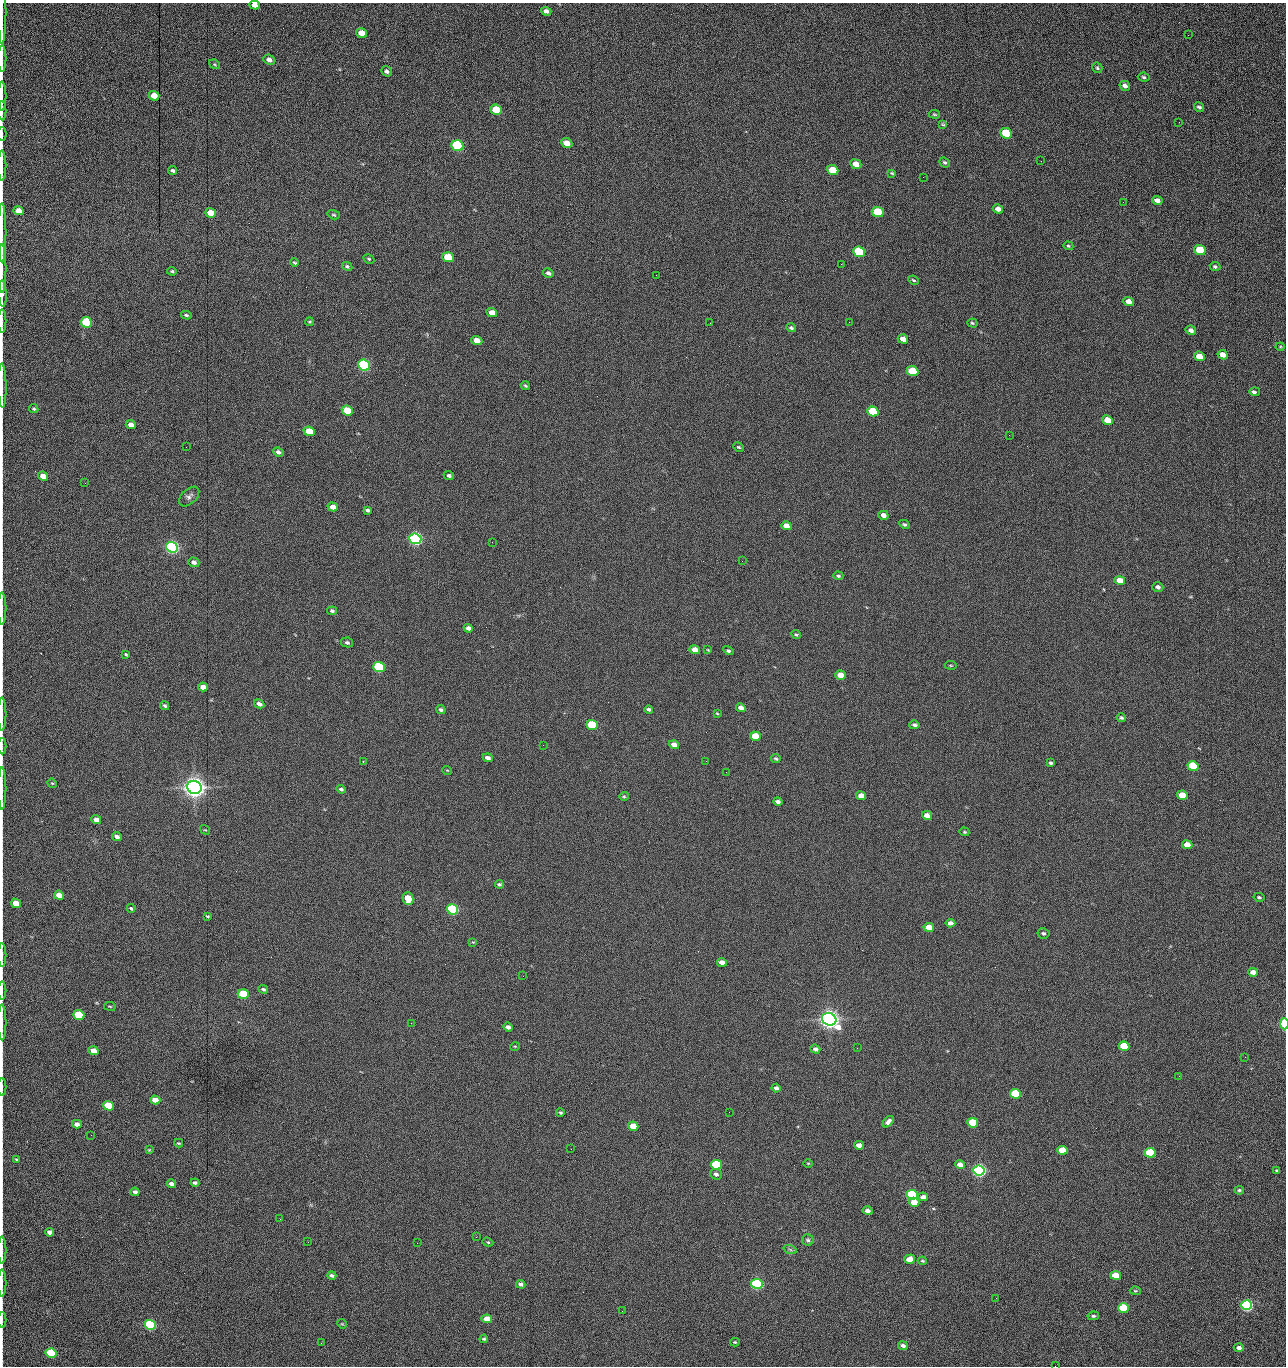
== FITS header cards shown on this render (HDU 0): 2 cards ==
NAXIS1  =                 1284 /fastest changing axis
NAXIS2  =                 1364 /next to fastest changing axis

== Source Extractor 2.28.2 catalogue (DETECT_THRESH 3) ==
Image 1284 x 1364 px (HDU 0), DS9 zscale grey, 1 PNG px = 1 image px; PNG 1288 x 1368 px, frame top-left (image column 1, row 1364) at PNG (2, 3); each listed source drawn as its Kron ellipse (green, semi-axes under 4 px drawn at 4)
Background 203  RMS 17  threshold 50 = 3 sigma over >= 5 px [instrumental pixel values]
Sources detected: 251; all 251 listed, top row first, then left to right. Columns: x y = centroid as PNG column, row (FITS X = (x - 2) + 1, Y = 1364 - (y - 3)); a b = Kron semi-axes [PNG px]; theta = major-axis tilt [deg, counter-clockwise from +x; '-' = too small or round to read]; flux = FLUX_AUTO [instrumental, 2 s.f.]
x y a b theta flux
255 5 5 4 - 7.1e+03
546 11 5 4 - 4.0e+03
2 12 31 2 90 4.4e+03
361 33 5 4 - 1.3e+04
1188 35 2 2 - 7.5e+02
2 58 13 2 90 3.2e+03
269 60 6 5 - 5.1e+03
215 64 6 4 -36 1.2e+03
1097 68 5 5 - 1.6e+03
387 71 5 4 - 3.0e+03
1144 77 6 4 -8 1.8e+03
1125 86 5 4 - 4.4e+03
2 96 14 2 90 2.5e+03
154 96 5 4 - 1.4e+04
1199 107 5 4 - 2.2e+03
496 110 6 5 - 4.2e+04
2 111 10 2 90 1.7e+03
934 114 6 3 -7 1.3e+03
1179 122 2 2 - 7.1e+02
943 124 4 3 - 1.1e+03
1006 133 6 5 - 5.9e+04
2 134 7 2 90 9.8e+02
567 143 6 4 -23 1.5e+04
457 145 6 5 - 1.6e+05
1041 161 2 2 - 1.1e+03
945 162 6 4 -40 2.0e+03
856 164 5 4 - 1.2e+04
2 166 15 2 90 2.8e+03
833 170 6 5 - 2.8e+04
173 171 4 3 - 2.2e+03
892 173 3 3 - 1.3e+03
923 177 2 2 - 1.1e+04
1157 201 5 4 - 6.4e+03
1123 202 2 2 - 5.4e+02
998 209 5 4 - 5.8e+03
18 211 5 4 - 1.0e+04
878 212 6 5 - 5.2e+04
210 213 5 4 - 2.0e+04
334 215 6 4 -18 1.6e+03
2 233 30 2 90 6.0e+03
1068 246 5 4 - 1.3e+03
1200 250 6 5 - 4.2e+04
859 252 6 5 - 1.0e+05
448 257 6 5 - 4.1e+04
369 259 6 4 -28 1.5e+03
294 263 4 3 - 1.4e+03
841 264 2 2 - 1.7e+04
347 266 5 4 - 1.9e+03
1215 267 5 4 - 2.0e+03
2 269 24 2 90 4.7e+03
172 271 5 4 - 1.4e+03
548 273 5 4 - 2.8e+03
656 275 2 2 - 5.7e+02
913 280 5 3 - 1.6e+03
2 294 13 3 -88 3.0e+03
1128 301 5 4 - 7.5e+03
492 313 5 4 - 9.6e+03
186 315 5 3 - 1.8e+03
2 321 12 2 90 2.1e+03
86 322 6 5 - 1.0e+05
310 322 4 3 - 1.2e+03
849 322 2 2 - 5.4e+02
710 323 2 2 - 2.1e+03
972 323 5 4 - 1.5e+03
791 328 5 4 - 1.9e+03
1191 330 5 4 - 3.9e+03
903 339 5 4 - 7.7e+03
477 341 5 4 - 1.6e+04
1280 347 4 4 - 1.1e+03
1223 355 5 4 - 1.1e+04
1199 356 5 4 - 1.6e+04
364 365 6 5 - 3.0e+05
912 371 6 5 - 5.7e+04
2 385 22 2 -89 4.5e+03
525 386 5 3 - 1.4e+03
1255 392 5 3 - 3.3e+03
34 409 5 4 - 1.8e+03
347 410 6 4 -24 3.7e+04
873 411 6 5 - 5.9e+04
1107 420 5 4 - 1.9e+04
131 425 5 4 - 8.5e+03
309 431 5 4 - 2.9e+04
1009 435 2 2 - 2.2e+03
186 447 2 2 - 2.7e+03
739 447 6 4 -26 1.6e+03
278 452 5 4 - 3.9e+03
43 476 5 4 - 1.2e+04
449 476 5 4 - 2.6e+03
85 483 2 2 - 6.9e+02
189 496 12 7 43 4.4e+03
333 507 5 4 - 1.0e+04
367 510 4 3 - 2.3e+03
883 515 5 4 - 5.8e+03
904 524 5 4 - 1.9e+03
786 526 5 4 - 8.7e+03
415 539 6 5 - 5.0e+05
492 542 2 2 - 1.8e+03
172 547 6 5 - 5.3e+05
742 561 2 2 - 5.3e+02
194 562 6 4 -20 3.9e+03
838 576 5 3 - 1.7e+03
1120 580 5 4 - 1.3e+04
1158 587 5 4 - 3.9e+03
2 608 16 2 90 3.1e+03
332 611 5 4 - 2.1e+03
468 628 5 4 - 4.3e+03
796 634 5 3 - 1.4e+03
347 642 6 5 - 2.2e+03
695 650 5 4 - 1.1e+04
708 650 4 3 - 1.0e+03
728 651 5 4 - 2.0e+03
126 654 4 3 - 1.4e+03
951 665 6 3 -8 1.1e+03
379 667 6 5 - 1.6e+05
841 675 5 4 - 1.4e+04
203 687 5 4 - 7.1e+03
259 704 5 4 - 4.4e+03
165 706 5 4 - 2.0e+03
741 708 5 4 - 6.1e+03
441 709 5 4 - 2.5e+03
649 709 4 3 - 2.4e+03
717 713 4 3 - 1.1e+03
2 714 17 2 90 3.0e+03
1121 718 5 4 - 1.8e+03
592 725 6 5 - 7.8e+04
914 725 5 3 - 2.6e+03
755 736 5 4 - 2.7e+04
543 745 2 2 - 2.1e+03
674 745 5 4 - 7.6e+03
2 746 8 2 90 1.6e+03
488 758 5 3 - 4.3e+03
776 759 5 3 - 1.7e+03
363 761 4 2 - 6.9e+02
706 761 3 2 - 8.7e+02
1051 763 3 3 - 1.9e+03
1193 766 5 5 - 7.6e+04
447 770 5 3 - 9.7e+02
726 772 2 2 - 1.7e+03
52 783 5 4 - 1.2e+03
194 787 7 6 - 1.6e+06
2 789 21 2 90 4.0e+03
341 789 5 4 - 2.4e+03
1182 795 5 4 - 2.5e+04
624 796 5 4 - 1.3e+03
861 796 5 4 - 1.1e+04
778 802 4 3 - 3.2e+03
927 815 5 4 - 8.1e+03
96 820 5 4 - 6.9e+03
205 830 5 3 - 1.0e+03
964 832 5 4 - 1.4e+03
117 836 5 3 - 3.8e+03
1187 845 5 4 - 1.5e+04
499 884 4 4 - 2.0e+03
59 895 5 4 - 1.2e+04
1259 897 5 4 - 2.0e+03
408 899 6 5 - 2.8e+04
16 903 5 4 - 1.6e+04
131 908 4 3 - 1.6e+03
452 909 6 5 - 2.4e+05
208 916 4 2 - 1.3e+03
950 923 5 4 - 5.9e+03
929 927 5 4 - 1.9e+04
1043 933 6 5 - 2.4e+03
473 942 4 4 - 9.0e+02
2 955 12 2 90 2.2e+03
722 962 5 4 - 6.3e+03
1253 972 5 4 - 7.4e+03
523 976 2 2 - 1.3e+03
263 989 5 4 - 2.1e+03
2 991 9 2 90 1.7e+03
243 994 5 4 - 6.2e+04
110 1006 6 3 -9 1.2e+03
79 1015 5 4 - 7.6e+04
829 1019 7 6 - 1.3e+06
2 1022 18 2 90 3.3e+03
411 1023 2 2 - 3.6e+03
1284 1024 5 3 - 6.5e+04
508 1027 5 4 - 4.4e+03
515 1046 5 3 - 9.3e+02
1124 1046 5 4 - 4.8e+04
857 1048 2 2 - 1.0e+03
815 1049 5 4 - 3.7e+03
93 1051 5 4 - 1.1e+04
1245 1057 2 2 - 1.3e+03
1179 1076 3 2 - 2.0e+03
2 1087 9 2 90 1.5e+03
776 1088 4 4 - 3.5e+03
1015 1094 5 4 - 8.8e+04
155 1100 5 4 - 1.2e+04
108 1106 5 4 - 6.6e+04
560 1112 4 3 - 1.8e+03
729 1112 2 2 - 6.8e+02
888 1122 7 4 46 4.7e+03
973 1123 5 4 - 7.3e+04
77 1124 5 4 - 5.3e+03
633 1126 5 4 - 2.1e+04
91 1135 2 2 - 1.5e+03
179 1143 4 3 - 1.1e+03
859 1145 5 4 - 7.3e+03
571 1149 2 2 - 6.2e+02
149 1150 4 4 - 1.1e+03
1062 1150 5 4 - 3.2e+04
1150 1153 5 4 - 9.9e+04
17 1159 3 2 - 1.3e+03
808 1163 5 3 - 9.4e+02
716 1165 5 5 - 1.4e+05
960 1165 5 4 - 7.7e+03
979 1170 6 5 - 6.2e+05
1277 1171 4 3 - 1.8e+03
716 1174 6 5 - 3.3e+03
195 1183 4 3 - 2.4e+03
171 1184 5 4 - 4.6e+03
1239 1190 4 4 - 1.8e+03
135 1192 4 4 - 3.7e+03
912 1195 5 5 - 1.5e+05
923 1197 5 4 - 6.2e+03
914 1202 5 4 - 1.6e+04
868 1211 5 4 - 5.0e+03
280 1219 3 2 - 1.5e+03
50 1232 5 4 - 4.6e+03
476 1237 2 2 - 6.1e+03
808 1240 6 5 - 2.3e+03
308 1242 3 2 - 1.3e+03
488 1242 6 4 -21 1.5e+03
417 1243 2 2 - 3.6e+03
790 1249 7 4 -20 2.0e+03
2 1250 13 2 90 2.5e+03
910 1259 5 4 - 1.9e+04
922 1261 4 3 - 1.4e+03
332 1275 4 3 - 2.8e+03
1115 1275 5 4 - 2.7e+04
2 1283 13 2 90 3.0e+03
521 1284 5 3 - 3.5e+03
757 1284 6 5 - 3.1e+05
1135 1291 6 4 -2 1.4e+03
996 1298 2 2 - 1.9e+03
1247 1305 5 5 - 3.6e+05
1123 1308 5 4 - 7.9e+04
622 1311 2 2 - 4.6e+02
1093 1316 5 4 - 1.8e+03
487 1319 5 4 - 1.8e+04
2 1320 8 2 90 1.2e+03
342 1324 5 4 - 1.0e+03
150 1325 6 5 - 2.4e+05
484 1339 4 3 - 1.5e+03
735 1342 4 3 - 1.4e+03
321 1343 3 2 - 1.1e+03
903 1346 5 3 - 4.1e+03
1239 1348 5 4 - 5.2e+03
51 1353 5 5 - 9.3e+04
1055 1366 2 2 - 1.2e+03
At the frame edge (FLAGS 8, measured only in part): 26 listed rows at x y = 255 5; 2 12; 2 58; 2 96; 2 111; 2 134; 2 166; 2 233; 2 269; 2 294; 2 321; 2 385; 2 608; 2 714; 2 746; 2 789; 16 903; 2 955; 2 991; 2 1022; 1284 1024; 2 1087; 2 1250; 2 1283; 2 1320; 1055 1366

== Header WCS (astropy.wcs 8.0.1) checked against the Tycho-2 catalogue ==
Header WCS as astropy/WCSLIB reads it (CRVAL/CRPIX/CD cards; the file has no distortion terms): RA---TAN/DEC--TAN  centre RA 15:41:42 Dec +51:58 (235.43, +51.97 deg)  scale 1.26 arcsec/px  FOV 26.9' x 28.5'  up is +93 deg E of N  parity flipped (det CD > 0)
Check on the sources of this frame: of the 60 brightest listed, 10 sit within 2.0 arcsec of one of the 12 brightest Tycho-2 stars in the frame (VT <= 12.29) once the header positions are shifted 0.69 arcsec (0.04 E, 0.69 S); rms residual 1.11 arcsec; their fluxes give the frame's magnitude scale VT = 25.21 - 2.5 log10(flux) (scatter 0.22 mag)
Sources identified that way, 10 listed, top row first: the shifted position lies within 2.0 arcsec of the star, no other Tycho-2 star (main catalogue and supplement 1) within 4.0 arcsec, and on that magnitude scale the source's flux lands within +1.5 / -3 mag of the star's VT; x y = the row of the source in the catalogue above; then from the Tycho-2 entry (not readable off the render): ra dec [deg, ICRS J2000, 3 dp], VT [Tycho-2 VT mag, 2 dp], TYC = Tycho-2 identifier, HIP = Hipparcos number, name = IAU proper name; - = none
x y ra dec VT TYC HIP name
364 365 235.614 +52.064 11.61 3489-1132-1 - -
415 539 235.514 +52.049 11.19 3489-1407-1 - -
172 547 235.515 +52.133 11.12 3489-1380-1 - -
194 787 235.378 +52.130 9.31 3489-1322-1 76850 -
452 909 235.303 +52.042 11.52 3489-958-1 - -
829 1019 235.232 +51.912 9.59 3489-824-1 - -
979 1170 235.143 +51.862 10.97 3489-1016-1 - -
912 1195 235.131 +51.886 12.29 3489-908-1 - -
757 1284 235.084 +51.941 11.45 3489-1346-1 - -
150 1325 235.075 +52.152 11.74 3489-912-1 - -